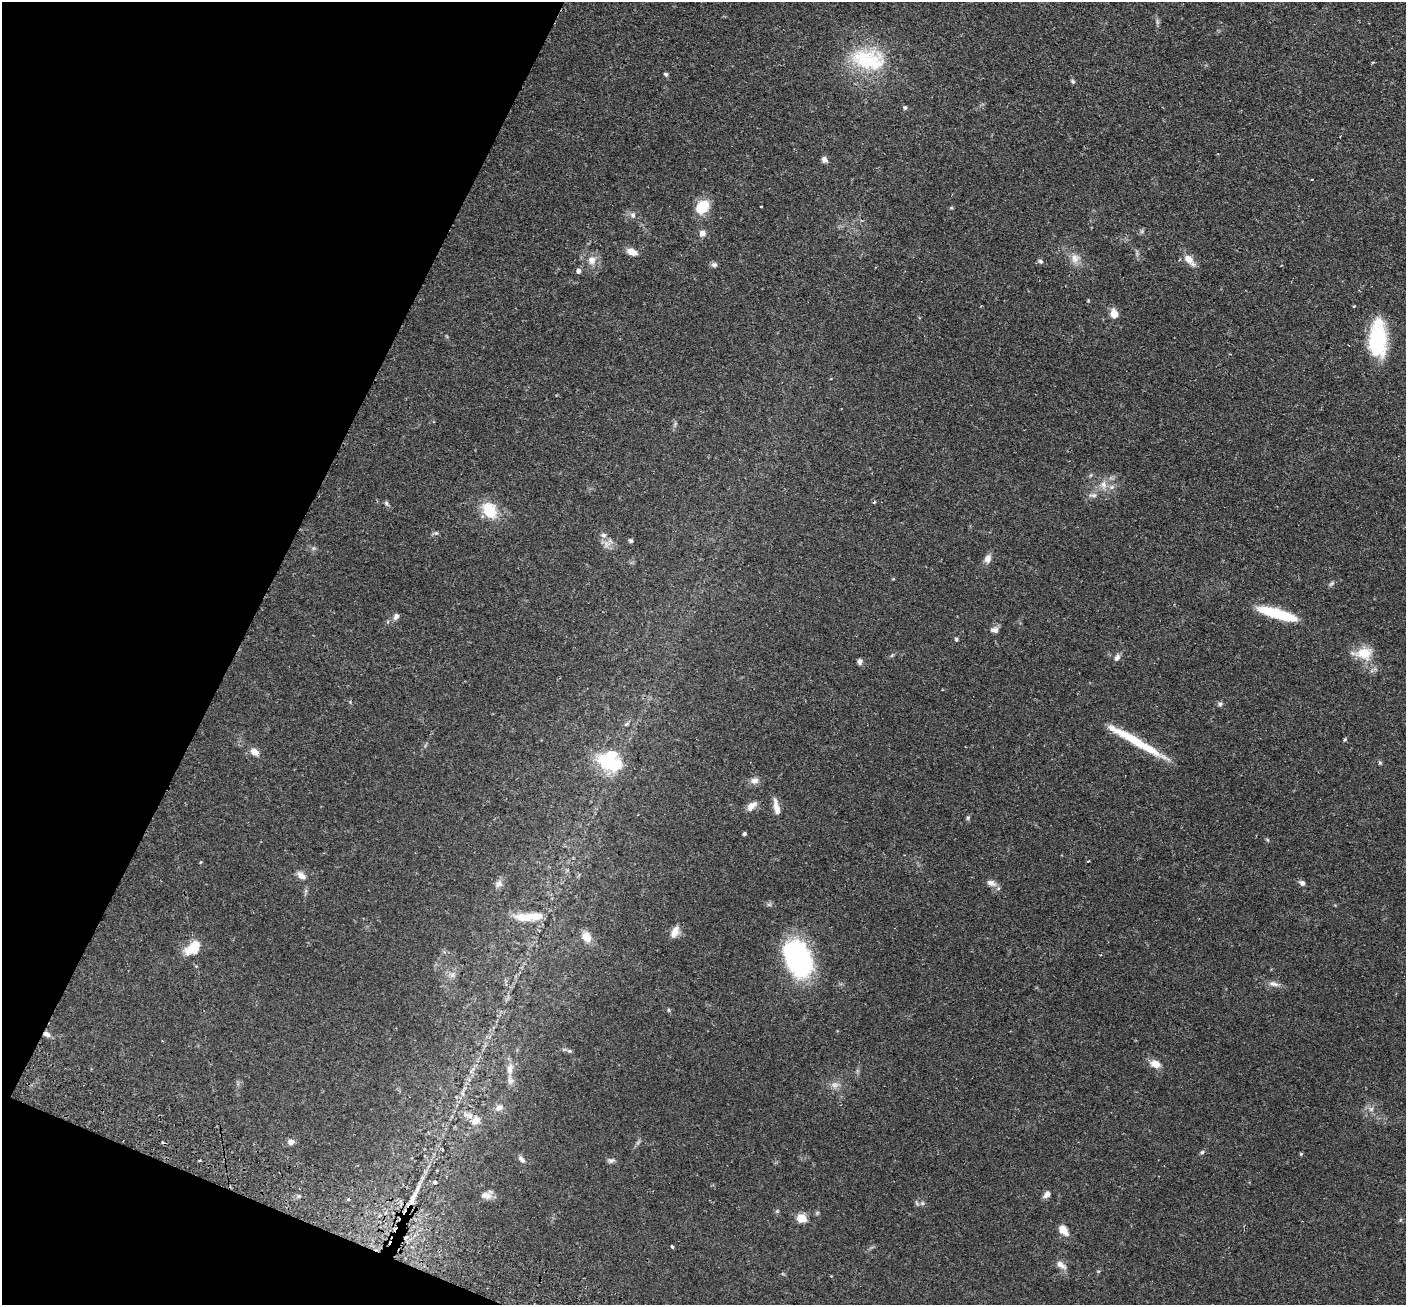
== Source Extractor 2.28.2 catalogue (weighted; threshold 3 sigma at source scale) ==
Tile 9 of 4 x 4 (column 1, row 3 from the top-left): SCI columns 28-1431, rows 1633-2935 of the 5673 x 5737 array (HDU 1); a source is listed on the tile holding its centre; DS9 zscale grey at full resolution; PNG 1408 x 1307 px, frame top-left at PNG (2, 2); no overlay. Shown black and unused: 20% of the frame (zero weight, under 2 of 3 exposures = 3% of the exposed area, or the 3 px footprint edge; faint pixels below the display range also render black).
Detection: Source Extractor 2.28.2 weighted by HDU 2 'WHT'; one run over the whole footprint, this tile lists its part. Background 0.0783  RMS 0.0051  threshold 0.0229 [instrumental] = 3 sigma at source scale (4.5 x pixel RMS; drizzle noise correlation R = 1.50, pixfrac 1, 0.05/0.05 arcsec/px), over >= 5 px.
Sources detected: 95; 2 inside a brighter object's white glare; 3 cosmic-ray / hot-pixel residue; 1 long thin detection or spike segment (spike, bleed or trail) — not listed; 5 inside a brighter listed object's ellipse — not listed separately; the other 84 listed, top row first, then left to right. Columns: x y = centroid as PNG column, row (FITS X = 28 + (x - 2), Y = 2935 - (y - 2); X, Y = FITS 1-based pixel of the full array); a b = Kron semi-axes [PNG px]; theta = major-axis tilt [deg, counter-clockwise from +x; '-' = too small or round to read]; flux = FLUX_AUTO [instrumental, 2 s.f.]
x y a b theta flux
868 60 52 28 -12 33
666 74 5 4 - 1.1
1072 81 6 5 - 0.87
905 107 5 4 - 1.1
824 159 8 7 - 1.7
761 206 3 2 - 0.48
703 207 15 11 54 13
951 208 5 4 - 0.56
633 215 8 7 - 1.6
702 233 8 7 - 2.4
632 251 13 7 -22 3.9
1075 258 14 10 -76 4.1
1189 259 15 8 -45 4.9
592 260 12 10 79 4.1
1040 261 7 5 -32 1.1
714 265 8 6 -13 1.3
578 271 5 5 - 1.6
1114 314 11 8 -76 4.4
1377 341 37 20 -90 31
1104 484 10 8 -66 3.1
1093 495 12 6 2 1.9
386 503 6 6 - 0.9
490 510 22 16 -59 14
436 533 6 5 - 0.83
603 535 7 6 - 1.6
631 541 5 4 - 0.96
988 559 12 8 71 2.7
893 579 4 3 - 0.4
1331 584 9 4 44 0.92
1277 614 41 9 -16 24
396 616 9 7 62 1.7
994 630 11 8 5 2.1
956 639 5 4 - 0.69
1363 653 23 13 1 10
1117 657 10 6 60 1.8
860 662 7 6 - 1.3
1220 704 7 5 27 1.1
626 724 6 4 19 0.74
1345 739 5 3 - 0.62
254 752 10 7 -35 3.4
608 762 33 20 -30 22
1380 763 5 5 - 0.65
754 780 11 8 13 2.6
751 806 14 8 44 3.5
776 807 22 7 -77 4.1
968 818 6 5 - 0.73
744 834 4 4 - 0.85
1268 840 6 3 -70 0.54
301 875 13 7 -36 2.9
991 883 14 8 -23 2.5
1302 883 8 5 -34 1.7
499 884 11 9 47 2.2
526 917 30 12 1 10
675 932 15 8 62 4.1
587 937 12 9 -60 5.8
193 948 20 11 41 11
798 959 30 18 -69 120
452 975 7 7 - 1.7
1274 984 15 6 -14 2.6
669 1010 6 4 -71 0.56
47 1034 10 6 -27 2
570 1051 6 5 - 0.82
1155 1064 12 8 -23 4.6
510 1069 14 8 -89 3.7
835 1085 11 8 -9 2.7
499 1108 10 8 32 2.7
1371 1109 7 4 18 0.95
476 1120 15 12 51 4.7
291 1142 6 6 - 2.7
1202 1152 6 5 - 0.83
1301 1154 4 4 - 0.6
521 1159 11 5 -50 1.7
200 1160 4 3 - 0.44
611 1161 8 6 -19 1.3
435 1183 5 4 - 1.1
484 1195 11 9 50 2.3
1047 1195 9 7 42 2.4
412 1201 14 7 71 4
922 1203 6 5 - 1.1
777 1211 5 5 - 0.59
801 1218 5 5 - 21
1063 1230 13 8 -49 5.1
672 1247 4 3 - 1.4
1061 1265 13 7 -32 3.1
Overlapping masked pixels (flux is a lower limit): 2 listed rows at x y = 47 1034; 412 1201